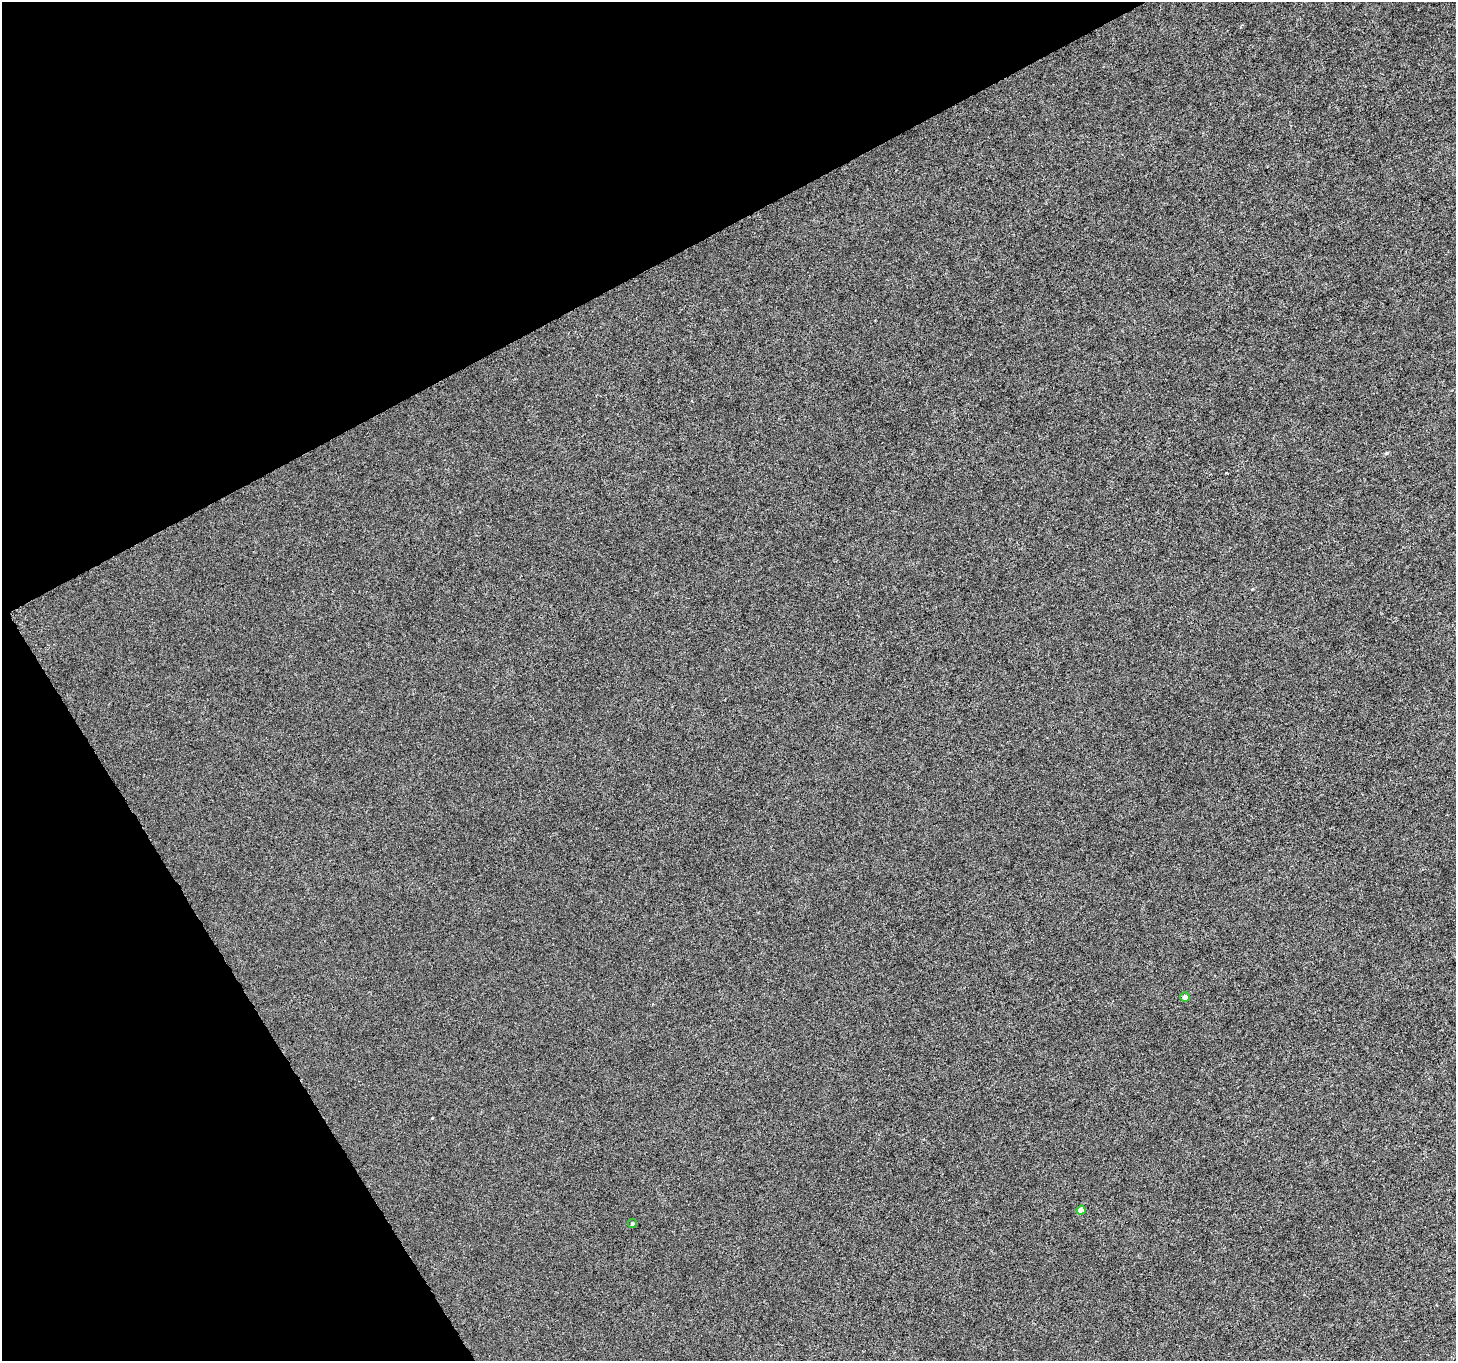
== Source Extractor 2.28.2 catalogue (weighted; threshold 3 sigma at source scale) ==
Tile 5 of 4 x 4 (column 1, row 2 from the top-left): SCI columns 8-1461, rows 2892-4250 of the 5826 x 5721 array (HDU 1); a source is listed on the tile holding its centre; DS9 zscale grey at full resolution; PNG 1458 x 1363 px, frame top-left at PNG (2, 2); each listed source drawn as its Kron ellipse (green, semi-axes under 4 px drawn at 4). Shown black and unused: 27% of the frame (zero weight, under 4 of 8 exposures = <1% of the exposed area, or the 3 px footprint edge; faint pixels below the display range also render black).
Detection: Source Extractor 2.28.2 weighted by HDU 2 'WHT'; one run over the whole footprint, this tile lists its part. Background 8.77e-04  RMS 0.0013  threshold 0.00533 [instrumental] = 3 sigma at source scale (4.09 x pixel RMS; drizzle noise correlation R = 1.36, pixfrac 0.8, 0.0396/0.0396 arcsec/px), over >= 5 px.
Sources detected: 3; all 3 listed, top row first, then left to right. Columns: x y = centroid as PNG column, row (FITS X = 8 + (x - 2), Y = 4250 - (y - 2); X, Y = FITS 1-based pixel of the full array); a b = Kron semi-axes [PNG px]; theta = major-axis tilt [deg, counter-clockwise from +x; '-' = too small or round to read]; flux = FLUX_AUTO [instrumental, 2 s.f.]
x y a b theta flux
1185 997 5 5 - 0.42
1081 1210 4 4 - 1.5
633 1223 4 3 - 0.24